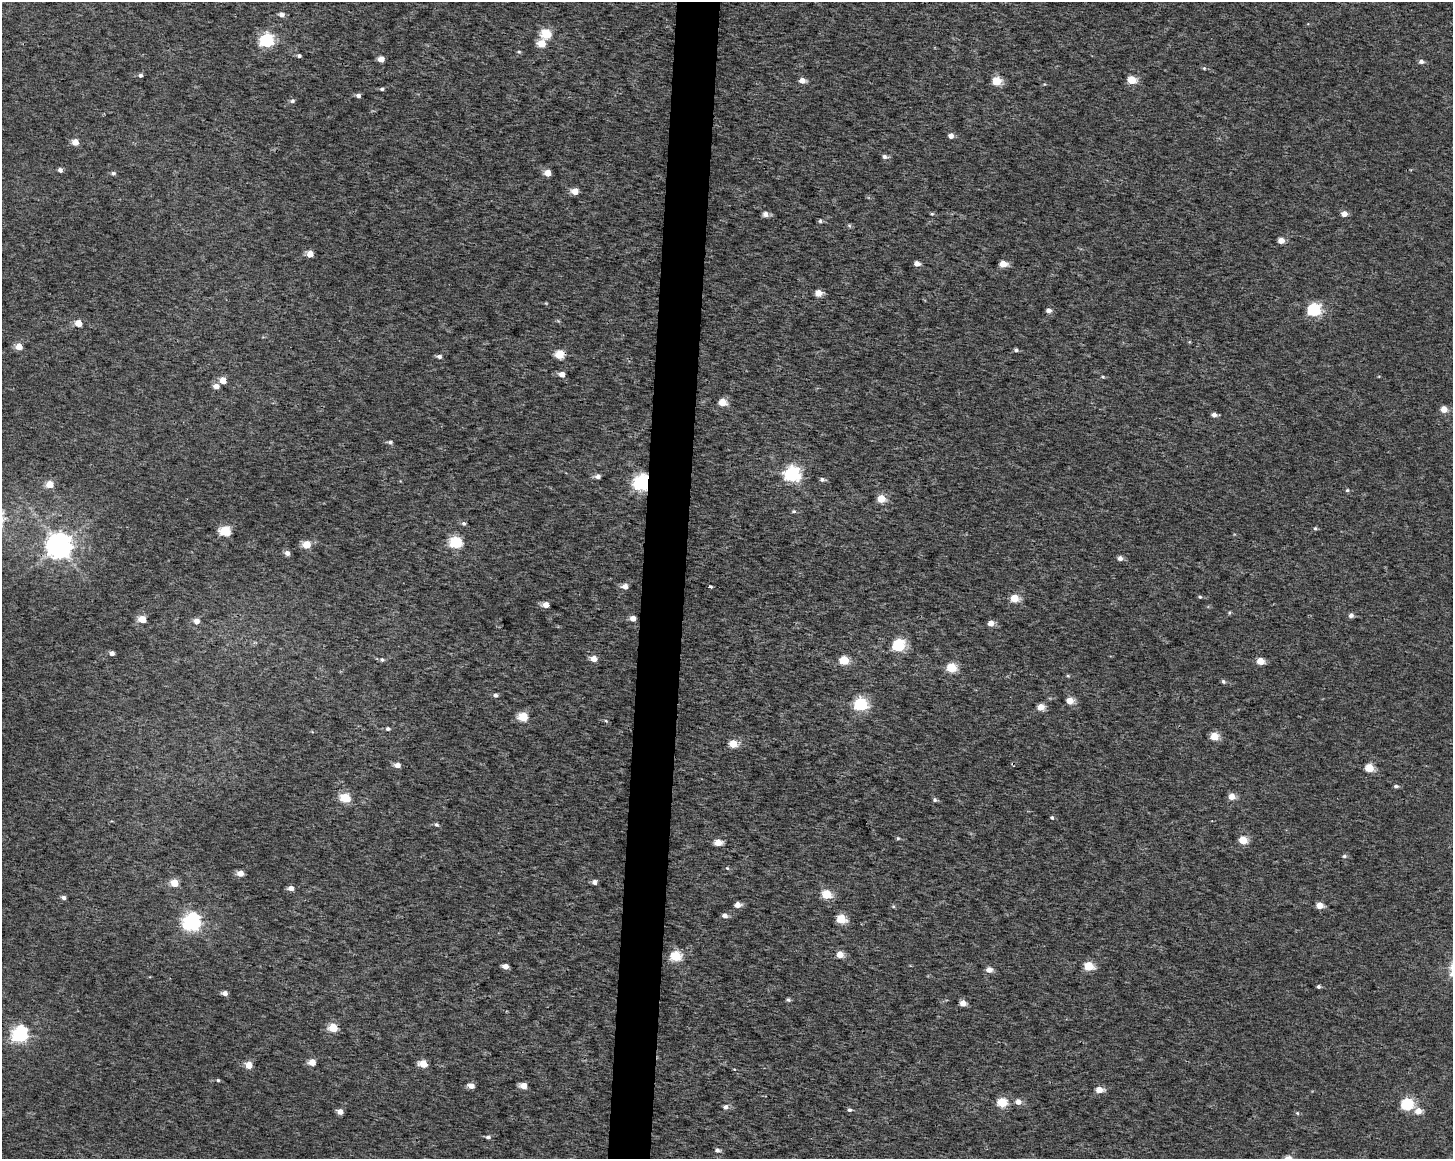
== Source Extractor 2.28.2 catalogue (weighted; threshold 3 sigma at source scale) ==
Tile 8 of 3 x 4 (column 2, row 3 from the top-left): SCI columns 1735-3185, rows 1164-2320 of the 4868 x 4642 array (HDU 1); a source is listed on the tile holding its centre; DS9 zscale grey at full resolution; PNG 1455 x 1161 px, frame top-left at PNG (2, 2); no overlay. Shown black and unused: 3% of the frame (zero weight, under 3 of 4 exposures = <1% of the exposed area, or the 3 px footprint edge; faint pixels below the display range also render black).
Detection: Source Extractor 2.28.2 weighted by HDU 2 'WHT'; one run over the whole footprint, this tile lists its part. Background 9.45e-04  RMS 0.0025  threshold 0.0111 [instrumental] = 3 sigma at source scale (4.5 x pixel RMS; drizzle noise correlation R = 1.50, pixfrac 1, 0.0396/0.0396 arcsec/px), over >= 5 px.
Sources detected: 145; all 145 listed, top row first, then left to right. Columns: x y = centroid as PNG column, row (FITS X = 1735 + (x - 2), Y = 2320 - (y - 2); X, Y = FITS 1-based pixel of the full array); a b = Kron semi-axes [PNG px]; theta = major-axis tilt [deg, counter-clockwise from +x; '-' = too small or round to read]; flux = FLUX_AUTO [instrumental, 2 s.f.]
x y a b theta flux
281 15 6 5 - 1.1
546 33 5 5 - 15
266 40 6 6 - 47
541 44 5 5 - 6.6
519 52 5 3 - 0.29
299 56 4 4 - 0.49
381 59 5 4 - 2.7
1421 61 6 5 - 0.91
1204 68 5 4 - 0.32
140 75 5 5 - 0.51
802 80 5 5 - 2.1
1132 80 5 5 - 8.2
997 81 5 5 - 11
382 89 5 4 - 0.49
358 95 5 4 - 0.91
292 101 6 5 - 0.59
951 136 5 4 - 1.5
75 142 5 4 - 3.5
885 157 6 5 - 0.83
60 170 5 4 - 0.79
113 173 6 5 - 0.53
547 173 5 5 - 3.6
575 191 5 5 - 3.3
765 214 6 5 - 1.3
932 214 5 4 - 0.29
1344 214 5 5 - 2
820 221 5 5 - 0.45
1281 240 5 4 - 2.6
310 254 5 5 - 3.4
917 264 5 4 - 1.7
1003 264 5 5 - 4
818 293 5 5 - 3.2
1048 310 6 5 - 1
1314 310 6 6 - 40
78 323 5 5 - 4.2
19 346 5 5 - 3.8
1016 350 5 4 - 0.56
560 354 5 5 - 9.6
439 356 6 4 -9 0.83
562 374 5 5 - 1.9
1103 377 5 4 - 0.31
223 380 5 5 - 3.8
216 386 6 5 - 1.6
722 402 5 5 - 6
1444 409 5 5 - 3
1214 415 5 5 - 1.1
390 442 6 5 - 0.58
792 474 7 6 - 66
598 476 5 5 - 1.1
822 479 6 5 - 0.68
642 482 6 6 - 86
49 484 5 5 - 5.1
1347 490 5 4 - 0.38
881 499 5 5 - 6.9
794 511 6 4 -2 0.39
463 523 6 5 - 0.54
1315 528 5 4 - 0.37
225 531 6 5 - 18
455 542 6 5 - 26
306 544 5 5 - 6.8
59 545 8 8 - 310
287 553 5 5 - 1.2
1120 558 5 5 - 1.1
625 586 6 5 - 1.8
710 587 4 3 - 0.93
1200 597 5 4 - 0.35
1015 598 5 5 - 7.3
545 605 5 5 - 2.4
1229 613 5 3 - 0.29
1351 615 5 5 - 1
633 618 5 5 - 1.9
142 619 5 5 - 5.7
196 621 5 5 - 1.7
991 623 5 4 - 2.7
899 645 6 5 - 31
112 653 4 4 - 1
593 659 5 4 - 2.8
382 660 6 5 - 0.57
844 660 5 5 - 11
1260 661 5 5 - 4.8
952 667 5 5 - 12
1068 676 5 4 - 0.31
1223 681 5 5 - 0.53
495 695 5 5 - 0.67
1070 701 5 5 - 4
861 704 6 6 - 38
1041 707 5 5 - 3.4
523 717 5 5 - 11
606 721 5 4 - 0.29
388 729 5 5 - 0.51
1214 736 5 5 - 7.3
733 744 5 5 - 7.5
397 765 5 4 - 1.7
1369 768 5 5 - 8.8
1396 786 5 4 - 0.57
1232 796 5 5 - 3
345 798 5 5 - 14
935 800 5 5 - 0.54
1052 818 5 4 - 0.39
436 825 6 5 - 0.54
898 838 5 4 - 0.34
1243 840 5 5 - 7.7
718 842 5 4 - 4.1
1344 856 6 5 - 0.51
727 868 4 4 - 0.27
240 873 5 5 - 2.4
594 882 5 5 - 0.94
174 883 5 5 - 5.7
291 888 5 4 - 1.6
827 894 5 5 - 10
64 898 5 4 - 0.77
737 905 5 4 - 2.2
1320 905 5 4 - 3.9
893 906 5 4 - 0.33
725 916 5 5 - 1.2
841 919 5 5 - 11
191 922 7 6 - 100
840 954 5 5 - 3.7
676 956 6 5 - 19
505 966 5 4 - 1.7
1089 966 5 5 - 11
989 970 6 5 - 1.8
1318 986 4 4 - 0.48
225 993 5 5 - 1.3
788 1000 5 4 - 0.49
963 1003 5 4 - 3
333 1028 5 5 - 9.1
20 1034 7 6 - 69
312 1062 5 5 - 3.8
423 1064 5 5 - 6.3
248 1065 5 5 - 4.7
218 1080 4 4 - 0.3
471 1086 6 5 - 1.6
523 1086 5 4 - 3.4
1099 1090 6 5 - 3.4
1002 1102 5 5 - 14
1018 1102 6 5 - 1.9
1407 1104 6 5 - 29
725 1107 6 5 - 0.96
849 1110 5 5 - 0.61
340 1111 5 4 - 1.9
1418 1111 6 6 - 2.8
1297 1113 5 4 - 0.3
488 1137 6 4 5 0.58
717 1150 6 5 - 0.83
Overlapping masked pixels (flux is a lower limit): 1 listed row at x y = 642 482